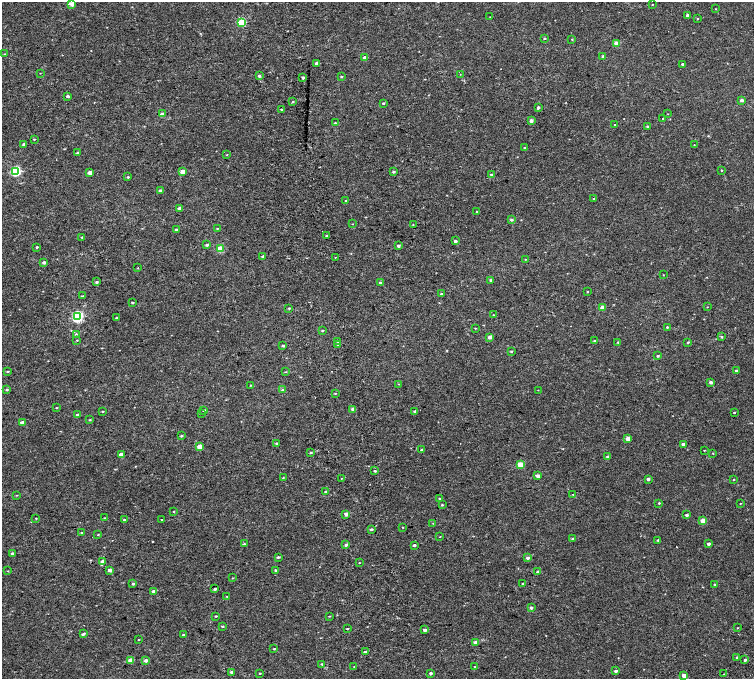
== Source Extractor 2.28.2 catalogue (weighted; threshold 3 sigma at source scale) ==
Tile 11 of 4 x 4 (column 3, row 3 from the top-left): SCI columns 3080-4583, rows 1552-2905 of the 6160 x 5854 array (HDU 1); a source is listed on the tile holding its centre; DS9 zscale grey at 2 x 2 block average (1 PNG px = mean of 2 x 2 image px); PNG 756 x 681 px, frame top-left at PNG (2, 2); each listed source drawn as its Kron ellipse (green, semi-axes under 4 px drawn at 4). Shown black and unused: <1% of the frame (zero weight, under 2 of 4 exposures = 6% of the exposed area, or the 3 px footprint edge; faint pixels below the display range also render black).
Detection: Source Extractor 2.28.2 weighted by HDU 2 'WHT'; one run over the whole footprint, this tile lists its part. Background 0.00157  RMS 0.0035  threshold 0.0158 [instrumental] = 3 sigma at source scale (4.5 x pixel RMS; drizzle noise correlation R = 1.50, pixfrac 1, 0.0396/0.0396 arcsec/px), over >= 5 px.
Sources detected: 204; all 204 listed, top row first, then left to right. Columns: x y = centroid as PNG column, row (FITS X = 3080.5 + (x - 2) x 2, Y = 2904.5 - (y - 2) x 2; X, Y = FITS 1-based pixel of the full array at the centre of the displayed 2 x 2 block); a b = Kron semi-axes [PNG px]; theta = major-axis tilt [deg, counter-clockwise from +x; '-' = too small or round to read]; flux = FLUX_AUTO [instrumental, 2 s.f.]
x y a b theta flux
72 4 3 2 - 6.3
652 4 2 2 - 0.3
716 9 2 2 - 0.26
687 15 2 2 - 1.1
490 17 2 2 - 0.25
698 19 2 2 - 0.43
242 22 3 3 - 37
544 38 3 2 - 0.72
572 39 3 2 - 0.46
616 43 2 2 - 9.1
5 54 2 2 - 0.25
603 56 2 2 - 1.3
365 58 2 2 - 3.8
316 63 3 2 - 1.7
682 64 2 2 - 0.92
40 73 2 2 - 0.21
460 74 2 2 - 0.21
259 76 2 2 - 1.7
341 77 3 3 - 0.56
303 78 2 2 - 2.2
68 96 3 3 - 1.8
742 100 2 2 - 2.9
293 102 3 2 - 0.54
383 103 2 2 - 0.92
538 108 2 2 - 1.1
281 109 2 2 - 0.36
163 114 2 2 - 4.8
668 114 2 2 - 0.21
663 119 2 2 - 0.92
531 121 2 2 - 3.3
335 123 2 2 - 0.4
615 125 2 2 - 0.56
647 126 3 2 - 1.1
34 139 3 2 - 0.49
24 145 2 2 - 2.8
694 145 2 2 - 0.25
524 148 2 2 - 0.43
77 153 3 2 - 0.7
227 155 2 2 - 0.3
721 170 2 2 - 0.6
15 171 3 3 - 71
183 171 2 2 - 7.9
90 172 3 2 - 5.1
393 172 3 2 - 0.94
491 175 2 2 - 1.6
128 177 3 2 - 0.66
160 190 3 2 - 1.1
594 199 3 2 - 0.7
346 201 3 2 - 0.7
179 208 3 2 - 2.7
477 212 3 2 - 0.66
512 220 3 2 - 1.4
353 224 2 2 - 0.21
413 225 3 2 - 0.34
217 228 3 2 - 0.43
176 230 3 2 - 1.1
327 236 2 2 - 1.1
82 237 3 2 - 0.62
455 241 2 2 - 2
207 245 3 3 - 1.3
398 246 3 2 - 1.9
37 247 3 2 - 0.72
220 249 3 3 - 15
263 256 3 2 - 0.93
335 257 2 2 - 0.27
526 259 2 2 - 0.24
44 262 3 2 - 2.3
138 268 2 2 - 0.27
663 275 2 2 - 0.29
491 280 2 2 - 0.94
97 282 3 2 - 1.1
380 283 2 2 - 1.7
587 292 2 2 - 0.53
441 294 3 3 - 0.77
82 296 3 2 - 0.41
133 303 2 2 - 0.67
602 307 2 2 - 7.5
707 307 2 2 - 0.25
289 308 3 2 - 0.59
493 315 2 2 - 0.28
77 316 3 3 - 95
117 318 2 2 - 1.1
667 327 2 2 - 0.59
475 328 2 2 - 0.35
323 331 3 2 - 0.71
76 334 3 3 - 0.6
489 337 2 2 - 2.8
722 337 3 3 - 0.72
77 340 2 2 - 0.35
595 341 3 2 - 0.84
338 342 3 2 - 0.41
618 342 2 2 - 0.64
688 342 3 2 - 0.65
337 344 2 2 - 0.32
283 346 3 2 - 1
511 351 3 2 - 0.84
658 356 2 2 - 1.2
8 371 3 2 - 0.62
736 371 2 2 - 1.4
286 372 3 2 - 0.31
711 382 2 2 - 2.3
398 384 3 2 - 0.28
250 385 2 2 - 0.33
7 389 3 3 - 0.81
283 390 4 3 - 1.3
538 390 2 2 - 0.24
335 393 3 2 - 0.48
57 408 3 2 - 0.34
353 409 2 2 - 4
204 410 3 2 - 0.83
103 411 3 2 - 0.47
415 411 3 2 - 0.68
734 412 2 2 - 0.53
201 414 3 2 - 0.32
78 415 2 2 - 2.8
90 420 3 2 - 0.49
23 423 2 2 - 5.5
181 436 3 2 - 0.63
628 439 2 2 - 7.1
276 443 3 3 - 0.7
683 444 2 2 - 1.9
199 447 3 2 - 9.7
422 450 2 2 - 0.68
704 450 2 2 - 0.37
311 453 3 2 - 0.69
713 453 2 2 - 0.32
121 454 2 2 - 4.1
608 457 2 2 - 2
520 465 3 3 - 18
375 471 2 2 - 0.96
538 476 2 2 - 3.7
283 478 3 2 - 0.41
341 478 2 2 - 0.3
648 479 2 2 - 2
734 480 3 2 - 0.34
326 492 3 2 - 0.95
573 494 2 2 - 0.21
17 495 2 2 - 0.33
440 499 3 2 - 1.4
659 503 2 2 - 0.67
740 503 2 2 - 0.31
442 505 3 3 - 0.58
173 511 3 2 - 0.39
346 514 2 2 - 4.3
687 515 2 2 - 2.3
36 518 2 2 - 0.34
105 518 3 2 - 0.46
124 520 3 2 - 1
162 520 3 2 - 0.63
703 521 3 2 - 11
433 523 2 2 - 0.29
403 527 2 2 - 0.29
371 529 3 3 - 0.99
82 533 3 3 - 0.75
98 535 3 2 - 0.4
440 537 2 2 - 0.28
573 539 3 3 - 0.78
658 540 3 2 - 0.62
244 544 3 3 - 0.63
708 544 2 2 - 1.8
346 545 2 2 - 1.8
414 545 2 2 - 1.6
12 553 2 2 - 1.4
278 557 3 2 - 0.87
528 558 2 2 - 2.2
102 561 2 2 - 2.4
359 563 2 2 - 0.29
110 570 2 2 - 3
276 570 3 3 - 1
8 571 3 2 - 0.28
538 572 2 2 - 2.5
233 578 2 2 - 0.36
133 584 3 2 - 0.94
523 584 2 2 - 1.6
715 585 2 2 - 0.96
215 589 2 2 - 1.2
154 591 2 2 - 3.1
227 596 3 2 - 0.34
531 608 2 2 - 1.7
216 616 2 2 - 0.55
329 616 3 2 - 0.4
222 626 3 2 - 0.62
737 628 3 2 - 0.34
347 629 2 2 - 0.49
425 630 2 2 - 2.5
83 634 4 2 - 1
183 635 2 2 - 1.4
138 640 3 2 - 0.31
475 643 3 2 - 3.5
274 649 2 2 - 0.46
365 652 3 2 - 1.1
737 657 3 2 - 1.2
131 660 2 2 - 7.2
146 660 3 2 - 2.8
745 660 2 2 - 1.8
322 664 3 2 - 0.59
354 666 2 2 - 0.23
475 667 3 3 - 0.79
616 671 2 2 - 1.7
232 672 2 2 - 1.7
260 673 3 2 - 0.43
431 673 2 2 - 1.6
724 674 2 2 - 0.28
684 675 2 2 - 6.2